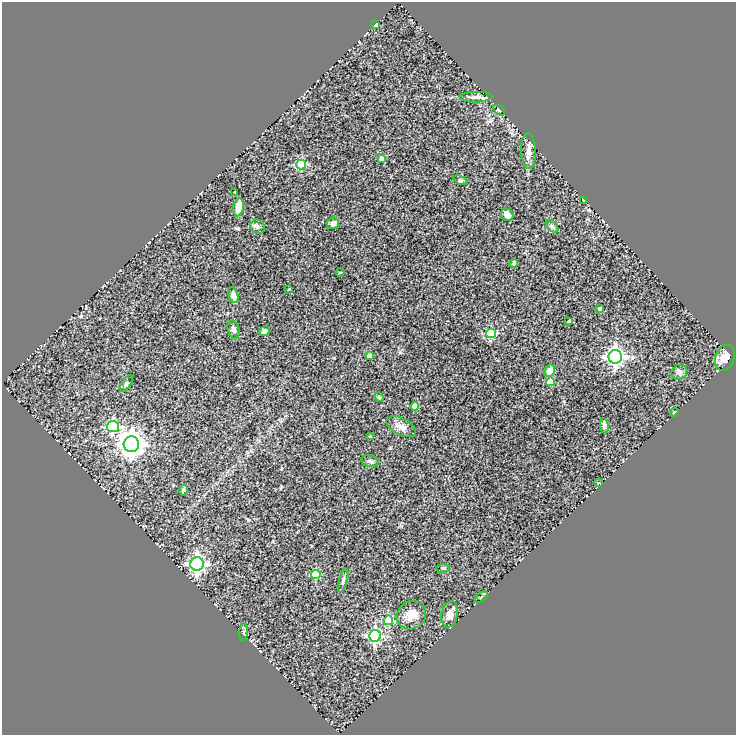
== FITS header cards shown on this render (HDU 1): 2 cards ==
NAXIS1  =                  734
NAXIS2  =                  733

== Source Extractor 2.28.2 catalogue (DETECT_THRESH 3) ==
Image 734 x 733 px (HDU 1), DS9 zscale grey, 1 PNG px = 1 image px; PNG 738 x 737 px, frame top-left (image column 1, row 733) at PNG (2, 2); each listed source drawn as its Kron ellipse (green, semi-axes under 4 px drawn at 4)
Background 0.532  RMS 0.069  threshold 0.207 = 3 sigma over >= 5 px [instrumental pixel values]
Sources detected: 51; all 51 listed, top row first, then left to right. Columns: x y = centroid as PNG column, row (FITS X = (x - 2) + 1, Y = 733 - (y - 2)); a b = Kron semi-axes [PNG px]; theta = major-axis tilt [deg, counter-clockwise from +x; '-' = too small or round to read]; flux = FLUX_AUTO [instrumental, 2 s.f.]
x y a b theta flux
375 25 4 3 - 4.7
476 97 16 5 1 18
499 110 6 3 -37 5.4
529 151 17 7 -88 28
381 159 4 4 - 26
301 164 5 5 - 280
461 180 8 4 -21 6.1
235 192 3 3 - 3.1
583 200 3 2 - 3
239 207 9 5 81 74
507 215 7 5 -47 32
333 223 6 5 - 15
552 226 7 4 -44 9.7
257 227 7 6 - 12
514 263 5 4 - 13
340 272 4 3 - 3.7
289 289 3 2 - 3.2
233 295 8 5 -76 20
600 308 3 3 - 17
569 321 3 3 - 9.3
234 330 9 6 -77 14
265 331 6 4 41 13
491 333 5 5 - 270
370 356 4 4 - 42
615 357 7 7 - 1700
725 358 13 9 70 51
550 371 6 5 - 49
679 372 8 7 - 14
550 382 4 4 - 110
126 384 9 4 53 8.9
379 397 5 4 - 5.2
415 406 4 4 - 71
674 412 4 2 - 4.6
604 426 7 4 -82 13
113 427 6 5 - 440
401 427 16 8 -28 31
370 437 4 4 - 4.1
131 444 8 7 - 5100
370 461 8 6 -15 11
598 483 3 2 - 2.8
183 490 5 4 - 8.3
197 564 7 6 - 1300
443 568 7 3 7 5.2
316 575 5 4 - 190
343 580 12 4 74 12
481 597 7 3 37 7.3
450 614 13 8 79 29
411 615 15 13 39 51
388 620 5 4 - 210
244 632 8 3 85 8.1
375 636 6 6 - 730